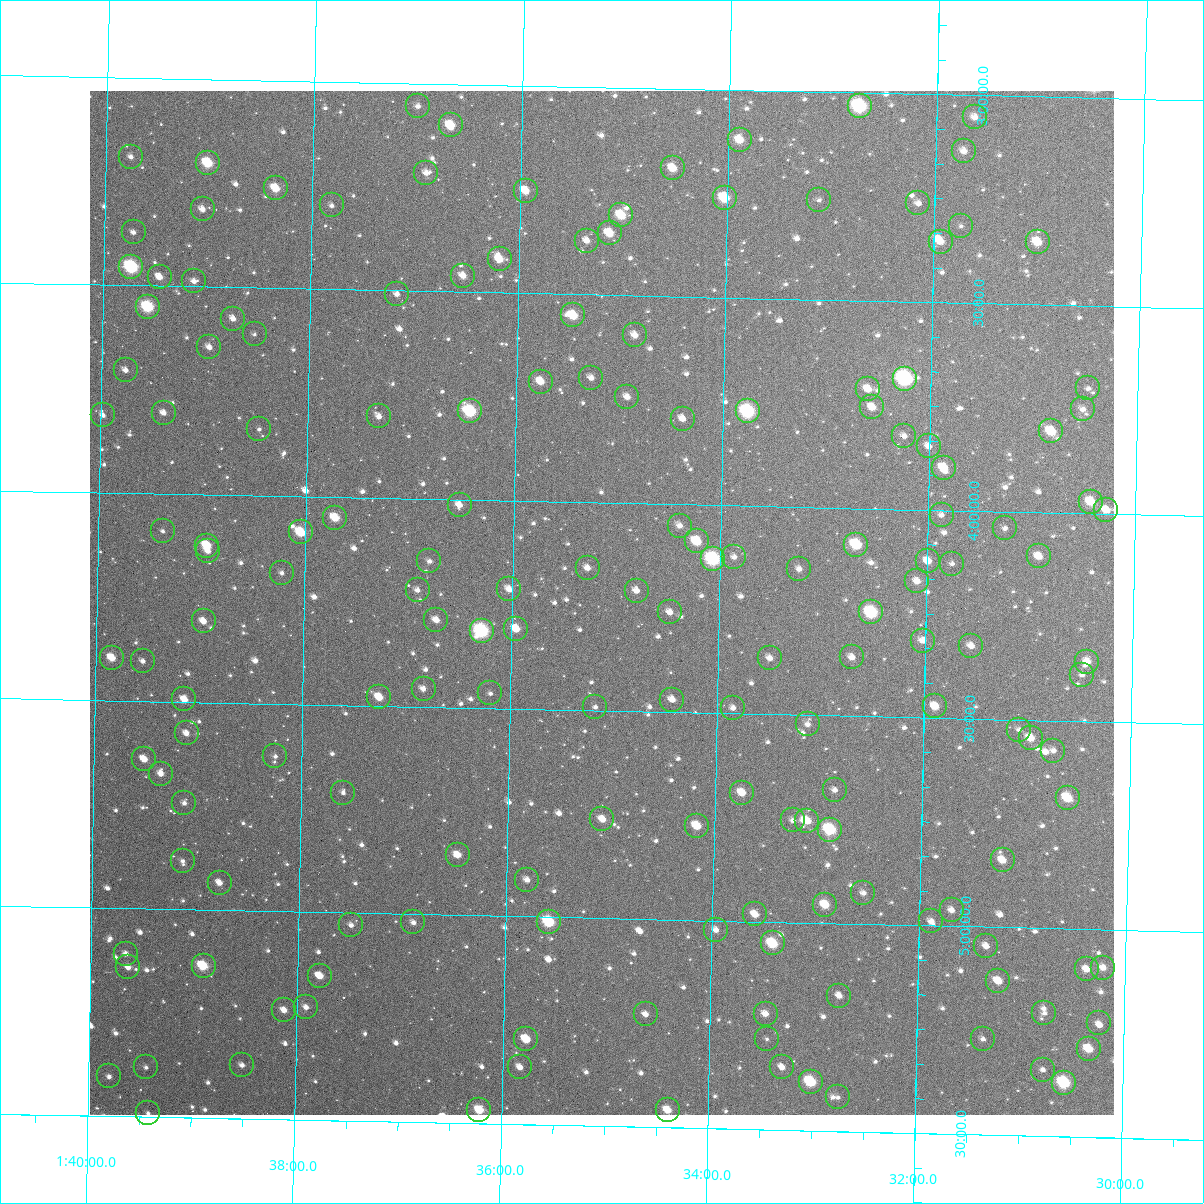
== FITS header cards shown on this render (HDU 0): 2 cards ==
NAXIS1  =                 1024
NAXIS2  =                 1024

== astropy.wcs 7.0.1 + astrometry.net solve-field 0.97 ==
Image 1024 x 1024 px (HDU 0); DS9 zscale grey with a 90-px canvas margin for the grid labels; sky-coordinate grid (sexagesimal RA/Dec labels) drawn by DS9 from the SOLVED WCS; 168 Tycho-2 reference stars matched to detected sources circled (green)
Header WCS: RA---TAN-SIP/DEC--TAN-SIP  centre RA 01:35:08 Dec +04:14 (23.78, +4.24 deg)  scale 8.66 arcsec/px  FOV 147.9' x 147.9'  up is +179 deg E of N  parity flipped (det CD > 0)
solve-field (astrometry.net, Tycho-2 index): VERIFIED the header's WCS against the Tycho-2 star catalogue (verified at 6 index scales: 13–168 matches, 0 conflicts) and refined it, rather than solving blind
Solved WCS: RA---TAN-SIP/DEC--TAN-SIP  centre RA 01:35:08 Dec +04:14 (23.78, +4.24 deg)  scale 8.67 arcsec/px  FOV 147.9' x 147.9'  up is +179 deg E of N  parity flipped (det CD > 0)
The solver's refit moves the header's centre by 0.66 arcsec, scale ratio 1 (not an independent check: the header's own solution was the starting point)
Tycho-2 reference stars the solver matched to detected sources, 168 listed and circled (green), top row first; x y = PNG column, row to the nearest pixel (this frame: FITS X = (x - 90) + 1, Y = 1024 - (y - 91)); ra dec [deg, ICRS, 3 dp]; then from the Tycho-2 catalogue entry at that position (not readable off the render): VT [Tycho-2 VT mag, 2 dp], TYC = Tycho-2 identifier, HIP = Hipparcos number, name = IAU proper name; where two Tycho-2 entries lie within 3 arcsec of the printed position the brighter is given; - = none
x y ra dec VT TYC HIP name
418 106 24.250 +3.055 11.88 31-225-1 - -
860 106 23.185 +3.032 8.04 31-97-1 7196 -
975 117 22.908 +3.053 11.18 31-100-1 - -
451 125 24.170 +3.099 9.72 31-176-1 - -
740 140 23.473 +3.120 10.28 31-106-1 - -
964 151 22.932 +3.135 11.36 31-111-1 - -
131 157 24.939 +3.191 12.01 31-312-1 - -
208 163 24.753 +3.202 9.30 31-320-1 - -
673 168 23.633 +3.191 10.39 31-122-1 - -
426 173 24.226 +3.215 11.99 31-314-1 - -
276 188 24.589 +3.260 10.00 31-285-1 - -
526 191 23.986 +3.253 10.37 31-1211-1 - -
725 198 23.506 +3.260 9.34 31-1127-1 - -
819 200 23.279 +3.260 12.62 31-1118-1 - -
918 203 23.039 +3.263 11.81 31-127-1 - -
332 205 24.453 +3.298 12.48 31-202-1 - -
203 209 24.764 +3.314 11.58 31-329-1 - -
621 215 23.754 +3.307 9.67 31-1154-1 - -
961 226 22.935 +3.315 12.78 31-130-1 - -
134 232 24.929 +3.373 11.94 31-228-1 - -
610 233 23.782 +3.351 10.07 31-1060-1 - -
587 241 23.836 +3.370 11.51 31-1181-1 - -
941 242 22.984 +3.354 10.51 31-1099-1 - -
1038 242 22.750 +3.349 10.11 31-133-1 - -
500 259 24.046 +3.419 10.66 31-1157-1 - -
131 267 24.933 +3.456 8.21 31-1186-1 7747 -
463 276 24.133 +3.461 11.04 31-1100-1 - -
160 277 24.864 +3.479 10.84 31-1111-1 - -
194 281 24.781 +3.488 11.94 31-1121-1 - -
397 294 24.291 +3.508 11.52 31-1173-1 - -
148 307 24.892 +3.551 8.76 31-1057-1 7732 -
573 315 23.865 +3.550 9.81 31-1216-1 - -
233 319 24.685 +3.575 11.54 31-1198-1 - -
255 334 24.633 +3.612 12.66 31-591-1 - -
635 335 23.716 +3.595 11.07 31-632-1 - -
209 347 24.741 +3.645 11.44 31-856-1 - -
126 370 24.942 +3.704 11.53 31-514-1 - -
591 378 23.819 +3.700 11.62 31-405-1 - -
905 379 23.062 +3.685 7.58 31-683-1 7156 -
541 382 23.940 +3.711 10.49 31-488-1 - -
1088 388 22.620 +3.699 12.20 31-1004-1 - -
868 389 23.151 +3.713 10.70 31-654-1 - -
627 397 23.731 +3.744 11.21 31-676-1 - -
872 407 23.139 +3.756 10.78 31-918-1 - -
1083 409 22.632 +3.749 11.76 31-1016-1 - -
470 411 24.110 +3.786 8.66 31-919-1 7491 -
748 411 23.440 +3.772 8.31 31-740-1 7281 -
164 413 24.848 +3.805 11.22 31-580-1 - -
103 415 24.995 +3.814 11.90 31-905-1 - -
379 416 24.329 +3.803 11.52 31-871-1 - -
683 419 23.596 +3.793 11.47 31-428-1 - -
259 429 24.617 +3.840 12.65 31-675-1 - -
1051 431 22.707 +3.805 9.90 31-941-1 - -
904 436 23.061 +3.824 12.00 31-612-1 - -
929 446 23.002 +3.847 11.62 31-339-1 - -
944 468 22.965 +3.898 10.31 31-636-1 - -
1091 502 22.607 +3.972 9.86 31-992-1 - -
460 505 24.130 +4.012 11.84 31-510-1 - -
1106 510 22.570 +3.991 10.73 31-960-1 - -
942 515 22.967 +4.012 12.23 31-447-1 - -
335 518 24.430 +4.049 9.94 31-711-1 - -
680 526 23.598 +4.051 11.80 31-824-1 - -
1005 528 22.814 +4.040 12.45 31-913-1 - -
163 531 24.845 +4.090 12.37 31-534-1 - -
301 532 24.512 +4.086 9.54 31-884-1 - -
697 541 23.556 +4.088 9.78 31-504-1 - -
856 545 23.171 +4.087 9.21 31-803-1 - -
207 546 24.738 +4.122 9.80 31-722-1 - -
208 551 24.735 +4.136 11.49 31-628-1 - -
1039 556 22.729 +4.106 10.99 31-986-1 - -
734 557 23.465 +4.123 12.46 31-600-1 - -
713 559 23.516 +4.129 8.21 31-396-1 7307 -
429 561 24.201 +4.149 11.77 31-601-1 - -
928 561 22.997 +4.123 10.66 31-651-1 - -
952 564 22.939 +4.128 12.20 31-631-1 - -
588 568 23.818 +4.157 11.36 31-685-1 - -
799 569 23.307 +4.149 12.00 31-696-1 - -
282 573 24.556 +4.185 12.31 31-655-1 - -
917 581 23.022 +4.172 10.73 31-852-1 - -
509 589 24.006 +4.213 11.15 31-704-1 - -
418 590 24.227 +4.219 11.93 31-802-1 - -
637 591 23.699 +4.210 11.31 31-693-1 - -
670 612 23.617 +4.260 11.16 31-697-1 - -
871 612 23.131 +4.250 8.62 31-434-1 - -
436 620 24.180 +4.291 11.22 31-799-1 - -
204 621 24.742 +4.305 11.10 31-525-1 - -
516 629 23.988 +4.307 10.48 31-826-1 - -
482 631 24.071 +4.314 8.01 31-876-1 7476 -
923 641 23.006 +4.315 11.27 31-349-1 - -
971 646 22.888 +4.325 11.18 31-781-1 - -
852 657 23.176 +4.359 11.28 31-717-1 - -
112 658 24.962 +4.397 10.25 31-354-1 - -
770 658 23.374 +4.365 11.57 31-614-1 - -
143 661 24.887 +4.404 12.51 31-421-1 - -
1087 662 22.607 +4.357 11.30 31-1018-1 - -
1082 675 22.620 +4.388 12.49 31-953-1 - -
424 689 24.208 +4.457 11.70 31-546-1 - -
490 693 24.047 +4.465 12.00 31-647-1 - -
379 697 24.314 +4.480 10.47 31-759-1 - -
184 699 24.785 +4.494 10.61 31-478-1 - -
672 700 23.607 +4.470 10.91 31-816-1 - -
935 706 22.972 +4.473 10.50 31-738-1 - -
595 707 23.792 +4.491 12.89 31-487-1 - -
733 708 23.460 +4.487 11.77 31-590-1 - -
808 724 23.279 +4.522 11.59 31-497-1 - -
1019 730 22.768 +4.524 12.02 31-383-1 - -
187 733 24.778 +4.575 11.76 31-553-1 - -
1031 738 22.740 +4.543 10.48 31-584-1 7055 -
1053 751 22.685 +4.572 11.97 31-967-1 - -
275 756 24.562 +4.626 12.09 31-677-1 - -
144 759 24.879 +4.639 10.62 31-695-1 - -
161 774 24.838 +4.674 11.01 31-406-1 - -
835 790 23.211 +4.679 12.20 31-515-1 - -
343 793 24.397 +4.711 11.97 31-462-1 - -
742 793 23.434 +4.691 10.39 31-689-1 - -
1068 798 22.648 +4.686 9.90 31-991-1 - -
184 803 24.780 +4.743 11.65 31-384-1 - -
602 819 23.770 +4.762 10.76 31-804-1 - -
793 820 23.311 +4.755 11.94 31-883-1 - -
807 821 23.275 +4.755 10.84 31-757-1 - -
697 826 23.541 +4.773 10.30 31-773-1 - -
830 830 23.220 +4.774 8.75 31-507-1 7210 -
458 855 24.117 +4.855 10.89 31-644-1 - -
1003 860 22.801 +4.839 10.96 31-508-1 - -
183 861 24.782 +4.883 12.40 31-731-1 - -
527 880 23.948 +4.911 11.69 31-602-1 - -
220 883 24.691 +4.933 11.11 31-571-1 - -
863 893 23.136 +4.925 11.75 31-420-1 - -
825 905 23.228 +4.956 10.07 31-709-1 - -
952 910 22.922 +4.962 11.22 31-532-1 - -
755 914 23.396 +4.982 10.91 31-355-1 - -
931 921 22.971 +4.990 12.59 31-519-1 - -
413 922 24.221 +5.019 11.87 34-806-1 - -
549 922 23.894 +5.011 8.87 34-781-1 7414 -
351 925 24.372 +5.029 12.29 34-891-1 - -
716 930 23.490 +5.023 12.23 34-771-1 - -
773 943 23.353 +5.052 9.30 34-958-1 - -
986 946 22.837 +5.046 11.34 34-846-1 - -
126 954 24.914 +5.109 11.57 34-840-1 - -
204 966 24.726 +5.134 9.23 34-763-1 - -
128 967 24.908 +5.141 11.30 34-764-1 - -
1103 968 22.553 +5.092 11.22 34-1119-1 - -
1087 969 22.593 +5.097 10.98 34-1107-1 - -
320 976 24.445 +5.153 10.50 34-586-1 - -
998 981 22.806 +5.130 10.84 34-686-1 - -
839 996 23.189 +5.174 11.11 34-697-1 - -
306 1007 24.476 +5.229 11.53 34-904-1 - -
284 1010 24.530 +5.237 11.37 34-939-1 - -
1044 1013 22.693 +5.205 12.06 34-1031-1 - -
646 1014 23.656 +5.228 11.61 34-886-1 - -
766 1014 23.366 +5.221 11.21 34-702-1 - -
1099 1023 22.561 +5.225 12.06 34-1069-1 - -
526 1039 23.943 +5.295 10.11 34-868-1 - -
767 1039 23.362 +5.282 12.88 34-627-1 - -
983 1039 22.840 +5.270 12.20 34-947-1 - -
1089 1049 22.584 +5.288 10.10 34-1065-1 - -
242 1065 24.628 +5.371 12.08 34-516-1 - -
146 1067 24.860 +5.381 11.93 34-827-1 - -
520 1067 23.956 +5.362 11.30 34-658-1 - -
782 1067 23.324 +5.349 12.59 34-799-1 - -
1043 1070 22.694 +5.341 11.31 34-999-1 - -
109 1076 24.949 +5.405 11.81 34-734-1 - -
811 1082 23.254 +5.382 9.01 34-867-1 7220 -
1064 1083 22.641 +5.371 8.58 34-1009-1 7029 -
838 1097 23.187 +5.418 11.96 34-722-1 - -
479 1110 24.053 +5.468 9.82 34-938-1 - -
668 1110 23.597 +5.458 10.17 34-671-1 - -
148 1113 24.853 +5.491 13.22 34-866-1 - -